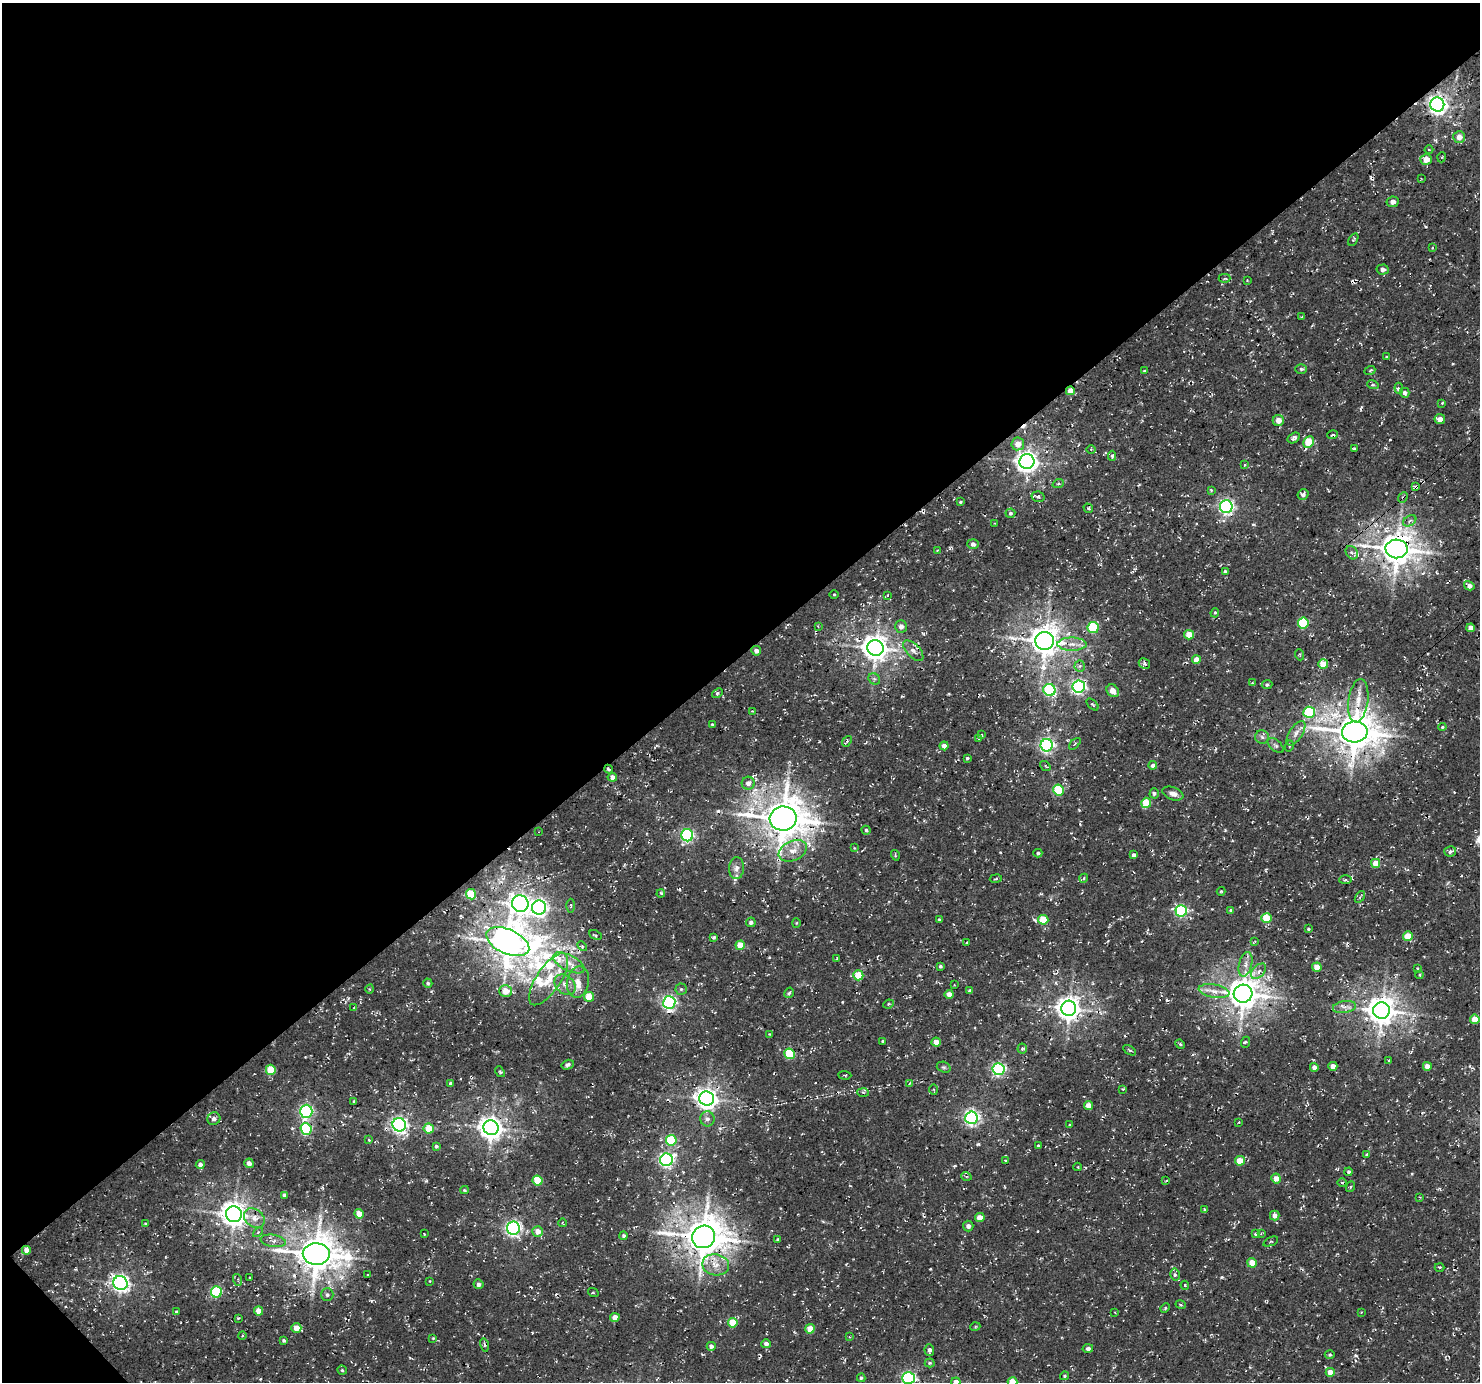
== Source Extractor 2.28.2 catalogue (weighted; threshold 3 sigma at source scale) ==
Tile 5 of 4 x 4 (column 1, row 2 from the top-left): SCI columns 96-1573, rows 3072-4451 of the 6095 x 6076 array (HDU 1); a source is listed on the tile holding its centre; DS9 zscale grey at full resolution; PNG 1482 x 1384 px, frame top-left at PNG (2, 3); each listed source drawn as its Kron ellipse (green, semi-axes under 4 px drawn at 4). Shown black and unused: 48% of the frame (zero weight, under 3 of 4 exposures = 8% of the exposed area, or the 3 px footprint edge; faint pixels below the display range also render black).
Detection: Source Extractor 2.28.2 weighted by HDU 2 'WHT'; one run over the whole footprint, this tile lists its part. Background 5.15e-04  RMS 0.0023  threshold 0.0104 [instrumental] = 3 sigma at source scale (4.5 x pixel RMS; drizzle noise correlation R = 1.50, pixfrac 1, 0.0396/0.0396 arcsec/px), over >= 5 px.
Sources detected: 309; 7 cosmic-ray / hot-pixel residue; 1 long thin detection or spike segment (spike, bleed or trail) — neither listed nor drawn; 6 inside a brighter listed object's ellipse — not listed separately; the other 295 listed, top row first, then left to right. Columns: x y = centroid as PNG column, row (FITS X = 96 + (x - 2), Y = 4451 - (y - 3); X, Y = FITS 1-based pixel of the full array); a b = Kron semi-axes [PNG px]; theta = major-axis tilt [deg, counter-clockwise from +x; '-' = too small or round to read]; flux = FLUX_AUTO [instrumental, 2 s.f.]
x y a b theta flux
1437 105 7 7 - 110
1459 137 6 6 - 2.2
1429 150 4 3 - 0.19
1442 157 5 3 - 0.22
1426 159 6 5 - 2.6
1421 179 4 2 - 0.17
1393 202 6 5 - 1.2
1353 240 7 4 59 0.34
1432 248 4 2 - 0.21
1383 270 6 5 - 0.86
1224 278 6 4 0 0.47
1247 280 3 3 - 0.21
1301 317 3 2 - 0.16
1387 357 3 2 - 0.31
1301 369 5 5 - 0.45
1370 370 5 3 - 0.26
1144 371 3 3 - 0.27
1373 385 6 3 -18 0.34
1399 388 5 4 - 0.44
1070 391 4 4 - 2.3
1405 393 5 4 - 0.86
1442 403 3 3 - 0.21
1440 419 5 5 - 1.4
1278 420 5 5 - 2
1332 435 5 3 - 0.34
1294 438 6 4 33 0.79
1309 442 6 5 - 7.6
1018 444 6 6 - 2.2
1354 448 4 2 - 0.22
1091 450 5 3 - 0.21
1112 456 5 4 - 0.57
1027 462 7 7 - 150
1245 465 4 2 - 0.19
1058 484 6 3 19 0.3
1416 487 4 3 - 0.76
1211 490 4 4 - 0.28
1303 494 5 5 - 0.87
1038 497 6 5 - 0.69
1403 498 6 4 48 0.46
960 502 3 3 - 0.27
1226 507 6 6 - 63
1088 508 5 3 - 0.37
1010 513 5 4 - 0.54
1410 521 7 5 34 0.64
995 523 2 2 - 0.19
973 544 6 4 -3 0.77
1396 549 11 9 -3 460
937 550 3 2 - 0.23
1352 553 7 5 -54 0.64
1225 571 4 3 - 0.51
1469 586 5 4 - 1.3
834 594 4 3 - 0.21
887 595 4 2 - 0.16
1215 613 5 4 - 0.29
1303 623 5 5 - 17
818 626 4 3 - 0.22
901 626 6 6 - 1.2
1093 628 5 5 - 15
1471 628 4 4 - 1.7
1189 635 5 4 - 3.2
1045 641 9 9 - 380
1072 644 14 6 0 2
875 648 8 7 - 270
756 651 5 5 - 1
913 651 13 6 -46 1.5
1300 655 5 3 - 0.23
1196 660 4 4 - 2.1
1144 664 6 5 - 0.48
1323 664 5 5 - 4.7
1080 666 5 5 - 0.53
874 679 6 5 - 0.5
1252 683 3 2 - 0.19
1267 685 5 4 - 0.42
1079 687 6 6 - 57
1049 690 6 6 - 31
1113 691 7 5 -48 2.1
717 693 6 4 40 0.4
1358 701 22 10 82 3.6
1092 704 7 3 -44 0.34
752 711 3 3 - 0.24
1309 712 6 5 - 18
712 724 4 3 - 0.21
1442 727 4 3 - 0.3
1355 732 13 10 2 640
1296 733 14 6 57 1.4
982 735 3 3 - 0.35
1262 737 7 6 - 0.7
979 738 4 3 - 0.32
847 741 6 3 49 0.38
1075 744 7 3 45 0.28
1047 745 6 6 - 61
944 746 4 4 - 1.3
1276 746 10 5 -41 0.61
1289 746 5 3 - 0.28
967 758 3 3 - 0.34
1153 765 4 3 - 0.88
1045 766 6 3 -38 0.31
608 769 4 3 - 0.49
612 777 5 4 - 1.1
748 783 6 6 - 0.94
1058 790 5 5 - 13
1154 793 5 4 - 0.48
1173 794 11 6 -20 1.4
1146 803 5 5 - 7
783 819 13 12 - 710
866 830 4 4 - 0.42
539 832 3 2 - 0.14
687 835 6 6 - 36
854 848 4 3 - 0.18
793 851 15 10 25 2.8
1450 851 6 5 - 0.6
1038 853 4 4 - 0.39
895 855 5 3 - 0.25
1133 855 4 4 - 0.76
1376 863 4 4 - 3.6
736 868 11 7 86 1.2
1084 878 4 3 - 0.3
996 879 6 3 10 0.27
1345 880 6 3 1 0.34
1221 891 4 4 - 0.24
471 894 5 5 - 8.3
661 894 4 3 - 0.28
1360 897 6 3 56 0.3
520 904 8 8 - 130
571 906 7 3 -90 0.27
539 908 7 7 - 82
1231 910 4 4 - 0.61
1181 911 6 6 - 33
1267 918 5 5 - 7
939 919 4 3 - 0.26
1043 920 5 5 - 5.9
751 922 5 5 - 0.63
796 923 5 3 - 0.2
1308 929 4 3 - 0.3
595 935 7 3 -25 0.4
1408 936 5 5 - 5.6
714 937 4 3 - 0.38
1255 941 4 4 - 0.22
508 942 23 12 -24 500
967 943 3 3 - 0.23
740 945 5 4 - 3.8
582 946 6 3 -46 0.36
837 959 4 3 - 0.27
569 963 17 8 -27 2.6
1246 964 12 6 75 1.4
940 966 4 3 - 0.39
1317 967 5 4 - 3.3
1417 968 3 3 - 0.25
1258 971 9 5 45 0.97
858 975 5 5 - 6.5
1419 975 4 3 - 0.28
549 979 30 12 56 5.8
578 982 15 11 79 2.8
428 983 4 4 - 0.42
565 985 12 9 -42 1.7
954 985 2 2 - 0.16
370 989 4 3 - 0.24
681 989 5 5 - 0.44
506 991 6 6 - 2.7
970 991 4 3 - 0.58
1214 991 15 6 -9 2
789 993 5 4 - 0.42
949 994 4 4 - 1.8
1243 994 9 9 - 420
589 997 5 5 - 4.4
669 1002 6 6 - 59
889 1004 5 4 - 0.38
354 1007 3 2 - 0.18
1344 1007 11 6 9 1.1
1069 1008 7 7 - 210
1381 1011 8 8 - 340
1475 1019 5 4 - 3.8
769 1034 4 2 - 0.15
883 1041 3 3 - 0.36
936 1042 4 4 - 2.5
1246 1042 5 3 - 0.33
1180 1044 5 4 - 0.33
1022 1049 5 4 - 0.44
1130 1050 7 4 -33 0.35
790 1054 5 5 - 13
1388 1061 4 2 - 0.23
568 1065 6 4 16 0.56
1333 1066 4 4 - 1.8
1427 1066 4 4 - 1.9
944 1067 7 5 -19 0.45
1314 1067 4 4 - 1.3
999 1069 6 6 - 46
271 1070 5 5 - 6.4
500 1072 6 3 -53 0.35
845 1075 7 2 -5 0.23
910 1083 3 3 - 0.33
451 1084 4 3 - 0.65
934 1089 5 3 - 0.3
1123 1089 3 2 - 0.26
863 1092 6 4 -4 0.36
707 1099 7 7 - 160
354 1101 3 2 - 0.18
1088 1106 4 4 - 1.8
306 1111 6 6 - 47
971 1118 6 6 - 69
214 1119 7 6 - 0.95
707 1119 7 7 - 0.96
1239 1122 2 2 - 0.21
399 1125 7 6 - 85
1070 1125 3 3 - 0.26
429 1128 5 5 - 4.5
491 1128 8 7 - 200
306 1129 6 5 - 23
369 1140 4 3 - 0.26
671 1140 5 5 - 14
1038 1145 3 3 - 0.29
436 1146 4 3 - 0.41
1366 1155 4 3 - 0.4
666 1160 6 6 - 59
1005 1160 4 3 - 0.22
1240 1161 5 5 - 3.4
249 1163 5 4 - 1.1
200 1165 4 4 - 1.1
1078 1167 4 2 - 0.17
1349 1172 4 4 - 0.45
966 1176 5 3 - 0.3
1276 1178 5 4 - 2.1
537 1180 5 5 - 7.3
1166 1180 4 2 - 0.17
1342 1183 4 4 - 0.32
1350 1187 5 3 - 0.22
464 1190 4 3 - 0.27
284 1195 4 4 - 0.69
1420 1197 4 3 - 0.22
1204 1209 3 3 - 0.28
234 1214 8 7 - 250
359 1214 5 4 - 3
1275 1215 5 5 - 1.2
980 1217 5 4 - 2.5
254 1218 11 8 -38 2
563 1223 4 3 - 0.21
145 1224 4 3 - 0.3
968 1226 5 5 - 0.88
513 1228 6 6 - 69
538 1231 5 5 - 1.9
258 1232 6 4 45 0.37
424 1234 3 2 - 0.3
1256 1234 4 4 - 0.54
1261 1234 4 3 - 0.26
623 1236 4 4 - 0.47
703 1237 11 11 - 660
778 1240 4 3 - 0.37
273 1241 13 6 -9 1.2
1271 1242 8 4 23 0.41
26 1250 4 4 - 1.4
316 1254 13 11 -2 600
1252 1263 5 5 - 3
716 1265 13 10 -11 2.8
1439 1267 5 2 - 0.26
368 1275 3 2 - 0.2
1175 1275 6 5 - 0.55
250 1277 3 2 - 0.22
238 1280 6 3 -72 0.32
430 1281 4 3 - 0.16
120 1283 7 6 - 100
478 1284 5 5 - 0.61
1185 1285 4 4 - 0.25
216 1292 5 5 - 18
593 1292 5 3 - 0.22
327 1295 6 6 - 0.57
1181 1305 5 3 - 0.25
1165 1308 5 3 - 0.37
259 1311 4 4 - 2.7
177 1312 4 3 - 0.31
1361 1312 4 2 - 0.17
1115 1313 3 2 - 0.16
615 1317 5 4 - 2.2
238 1318 4 2 - 0.26
733 1323 5 4 - 5.1
975 1327 5 3 - 0.22
296 1328 5 5 - 2.2
810 1329 4 4 - 3.5
242 1336 4 3 - 0.25
849 1337 3 3 - 0.18
433 1338 4 3 - 0.21
284 1341 3 3 - 0.42
766 1344 4 4 - 1.1
484 1345 7 3 -76 0.31
711 1346 4 4 - 0.8
1088 1348 5 4 - 0.73
929 1350 6 4 -86 0.85
1330 1355 5 3 - 0.3
930 1363 5 4 - 0.33
342 1370 4 4 - 0.32
1330 1372 4 4 - 2.7
1065 1376 4 4 - 0.44
861 1378 4 4 - 0.35
908 1378 6 6 - 48
956 1382 4 4 - 1.5
1012 1382 5 5 - 5.5
Overlapping masked pixels (flux is a lower limit): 12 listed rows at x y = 1437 105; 1070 391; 1416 487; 1403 498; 1396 549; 875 648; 1355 732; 608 769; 508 942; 1069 1008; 1381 1011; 703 1237
Isophote crosses this tile's border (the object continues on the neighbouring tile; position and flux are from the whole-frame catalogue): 3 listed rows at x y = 908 1378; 956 1382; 1012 1382
Unlisted compact peaks at least as high as the median listed source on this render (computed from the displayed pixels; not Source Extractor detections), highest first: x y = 978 1144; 1222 1277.